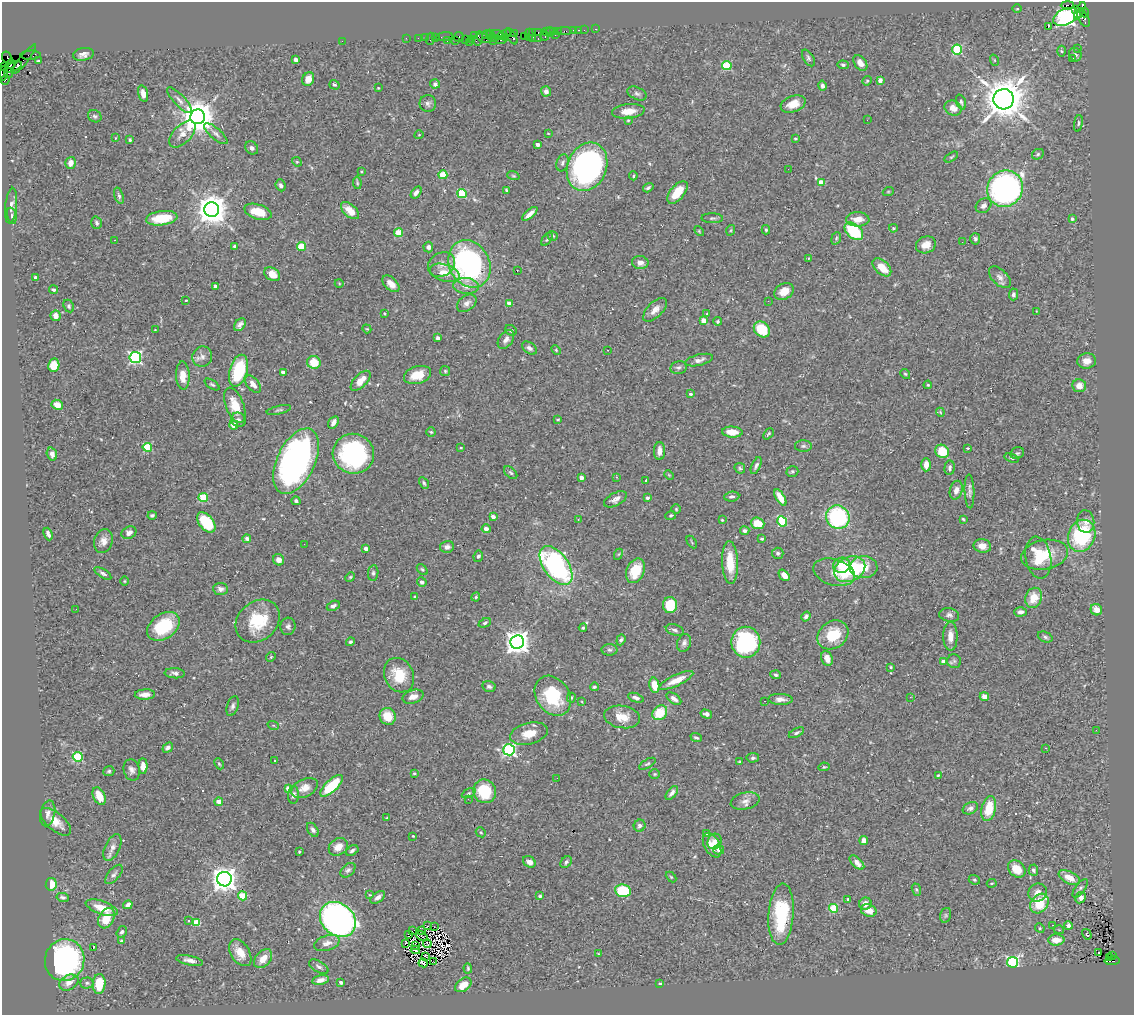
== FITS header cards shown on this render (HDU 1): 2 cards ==
NAXIS1  =                 1132
NAXIS2  =                 1013

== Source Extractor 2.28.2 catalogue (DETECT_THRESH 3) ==
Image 1132 x 1013 px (HDU 1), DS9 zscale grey, 1 PNG px = 1 image px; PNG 1136 x 1017 px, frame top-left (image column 1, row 1013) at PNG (2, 2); each listed source drawn as its Kron ellipse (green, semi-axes under 4 px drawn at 4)
Background 0.698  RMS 0.025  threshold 0.0764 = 3 sigma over >= 5 px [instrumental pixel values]
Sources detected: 484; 2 with non-positive FLUX_AUTO (blend fragments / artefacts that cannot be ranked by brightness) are neither listed nor drawn; the other 482 listed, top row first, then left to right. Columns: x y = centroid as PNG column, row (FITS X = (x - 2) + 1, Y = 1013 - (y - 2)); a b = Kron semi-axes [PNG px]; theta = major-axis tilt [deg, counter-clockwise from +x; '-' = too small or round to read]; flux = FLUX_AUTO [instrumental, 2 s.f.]
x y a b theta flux
1067 5 6 3 0 120
1017 9 5 3 - 1.4
1076 9 3 3 - 140
1080 11 9 4 64 940
1084 13 5 3 - 94
1066 17 13 8 24 940
1083 18 9 5 -61 170
1048 26 3 3 - 12
596 29 3 2 - 13
573 30 3 3 - 62
578 30 3 2 - 10
584 30 2 2 - 16
554 31 3 2 - 23
558 31 3 3 - 55
564 31 7 2 0 29
533 32 4 3 - 78
538 32 3 2 - 33
546 32 3 2 - 36
550 32 5 3 - 50
507 33 4 2 - 26
515 33 3 3 - 62
497 34 6 2 2 120
487 35 4 3 - 73
490 35 5 3 - 58
529 35 6 3 90 49
555 35 2 2 - 200
474 36 4 2 - 30
512 36 9 4 -62 140
524 36 2 2 - 27
545 36 4 3 - 83
425 37 2 2 - 17
435 37 3 2 - 41
445 37 8 3 5 74
459 37 5 5 - 57
501 37 4 3 - 120
505 37 3 2 - 49
406 38 2 2 - 15
418 38 2 2 - 24
478 38 7 4 75 160
484 38 8 3 -15 230
495 38 2 2 - 31
430 39 6 2 72 70
471 39 3 2 - 27
532 39 4 2 - 60
538 39 3 2 - 99
465 40 4 2 - 53
501 40 5 2 - 110
342 41 2 2 - 21
447 41 3 2 - 34
455 41 3 3 - 66
493 41 2 2 - 24
469 42 2 2 - 14
1078 49 4 3 - 1.2
957 50 5 5 - 130
1062 51 5 3 - 2
83 54 10 6 10 8.2
1075 54 7 6 - 3.9
31 55 10 4 2 62
7 58 7 4 -59 89
808 58 9 5 -58 3.9
1073 58 3 2 - 1.3
24 59 18 3 52 120
296 59 4 4 - 4.9
994 60 6 3 -71 1.7
38 61 3 3 - 3.6
860 63 9 5 -53 10
10 64 5 3 - 650
843 65 6 4 -3 2.9
727 66 5 4 - 83
5 67 3 2 - 26
13 67 9 4 24 540
3 73 7 3 83 97
9 73 4 3 - 410
308 79 7 5 65 18
5 80 5 3 - 59
880 80 4 4 - 12
867 81 5 4 - 2.3
435 84 5 4 - 4.3
334 85 5 4 - 3
823 86 5 4 - 5.6
378 88 2 2 - 1.3
546 91 5 5 - 7
143 93 8 4 -75 11
637 93 10 6 -26 4.8
1004 99 10 10 - 4900
179 100 17 5 -47 8.4
961 102 8 4 -71 3.6
428 104 8 8 - 5.8
793 104 13 8 20 20
953 108 9 7 -26 14
628 111 16 7 6 20
95 116 7 6 - 3.5
198 117 7 7 - 3800
628 120 3 3 - 1.4
867 120 2 2 - 1.5
1078 123 8 4 80 2.8
548 133 3 2 - 1
182 134 17 9 46 15
216 134 14 5 -41 6.9
419 135 4 3 - 1.2
116 138 4 2 - 1.3
795 139 4 2 - 1.5
130 140 3 3 - 2.1
538 144 4 3 - 11
252 148 7 6 - 5.3
1038 154 6 5 - 2.8
951 157 7 3 33 2.1
297 162 5 4 - 1.9
70 163 6 5 - 12
562 163 9 5 71 4.9
587 167 25 19 67 500
788 169 2 2 - 1.8
361 172 3 2 - 1.6
443 175 4 4 - 56
513 176 6 4 -18 2.3
633 176 4 3 - 2.1
821 182 4 4 - 29
357 183 6 4 -82 2.3
281 185 6 5 - 5.5
648 188 6 3 33 3.4
1005 189 19 17 56 470
506 190 3 2 - 1.9
416 192 7 4 55 6.4
677 192 13 7 51 35
888 192 5 3 - 1.7
462 193 5 4 - 80
119 196 8 4 -73 4
11 206 18 6 84 8.6
984 206 8 6 37 7.2
212 210 7 7 - 3100
350 211 11 6 -42 23
258 212 14 7 -18 39
530 214 9 4 40 9.9
12 216 8 4 -78 4
162 218 16 7 8 52
712 218 10 5 -1 3.4
858 219 11 7 1 18
1072 219 4 3 - 3.3
97 223 6 5 - 4.6
893 228 4 3 - 1.9
731 230 5 3 - 1.7
766 230 4 3 - 2.4
699 231 6 3 -47 1.7
854 231 11 7 -41 100
398 233 4 4 - 48
553 236 5 4 - 3
836 238 6 4 69 2.7
547 239 7 4 54 2.6
975 239 6 5 - 4
115 240 3 2 - 46
962 242 2 2 - 1.6
926 245 10 8 18 16
235 246 3 3 - 3.2
301 246 4 4 - 59
428 247 5 5 - 4.7
809 258 3 3 - 1.6
640 262 8 6 -10 8.7
469 264 24 20 -62 380
442 265 14 11 31 14
882 267 11 6 -42 26
517 270 3 2 - 1.4
445 273 15 8 -17 22
272 274 8 6 -33 23
35 277 3 3 - 6.1
1000 277 13 7 -45 8.8
339 283 4 3 - 1.3
391 284 10 6 -44 15
215 286 3 3 - 5.3
466 286 12 8 -5 15
54 290 4 4 - 3
784 291 10 7 29 20
1013 294 6 4 86 4
186 300 3 2 - 1.4
768 301 2 2 - 2.4
467 303 11 7 36 8
509 303 4 4 - 14
69 306 7 5 -65 3.3
655 310 15 7 45 13
1036 311 3 2 - 1.1
384 313 4 2 - 1.3
707 314 3 3 - 2
56 316 5 5 - 11
703 320 4 4 - 20
718 321 4 4 - 3
240 325 7 5 52 6.1
367 329 4 3 - 1.5
762 329 9 7 -43 58
155 330 2 2 - 1.1
511 330 6 5 - 3.6
438 338 4 4 - 5.3
506 339 10 7 54 8.4
529 348 8 5 -34 6
556 350 5 3 - 1.9
608 350 2 2 - 1.1
202 357 10 10 - 9.4
135 358 6 5 - 320
699 360 14 5 14 7.5
1087 361 9 7 9 11
314 362 7 6 - 34
54 365 7 5 80 30
678 367 8 6 10 4
238 371 16 8 73 93
445 371 5 5 - 2.2
283 372 4 3 - 9.2
905 374 5 4 - 2.2
417 375 14 8 16 31
183 376 14 7 -87 21
361 381 12 6 45 20
212 384 8 4 -33 2.8
253 384 10 6 -51 9.8
928 385 4 3 - 1.8
1079 386 7 6 - 14
690 394 3 3 - 2.7
57 405 6 5 - 17
235 405 18 9 -69 29
279 410 12 4 12 3.2
940 412 4 3 - 1.6
558 419 3 2 - 1.5
238 420 7 7 - 6.8
333 422 7 4 59 9.1
234 425 4 4 - 27
431 432 4 4 - 2
732 432 10 5 -3 22
768 434 6 3 46 2.3
803 446 8 5 0 4.1
147 447 4 4 - 82
461 448 4 3 - 1.5
967 448 3 2 - 1.3
660 451 9 5 90 12
942 451 7 6 - 48
1017 453 7 6 - 3.2
52 454 6 5 - 6.8
353 454 21 20 - 240
1012 458 7 4 -18 3.3
296 461 35 19 64 600
756 465 9 4 66 4.8
926 465 7 4 89 13
740 468 6 4 -45 2.8
950 468 7 5 85 3.8
792 471 6 5 - 2.9
511 473 8 5 -44 3.2
669 475 5 4 - 1.6
616 477 4 3 - 1.7
581 478 4 3 - 8.2
646 480 3 2 - 1.4
424 483 6 4 -62 3
956 490 9 6 76 9.5
969 491 17 5 -88 6.8
203 497 5 4 - 73
732 497 7 5 5 4.8
780 497 9 4 -58 23
648 498 4 3 - 4.7
615 499 12 6 28 8.6
296 501 5 4 - 3.5
676 509 5 4 - 2.3
152 515 4 3 - 2.7
671 515 5 4 - 2.6
493 517 4 3 - 9.4
838 517 12 11 - 170
963 519 4 2 - 1.7
578 520 3 2 - 1.1
722 520 4 3 - 1.8
782 521 5 4 - 98
206 522 12 7 -51 95
1086 522 11 8 -82 10
758 523 7 5 -20 31
486 529 4 4 - 9.8
745 531 5 4 - 4.7
129 533 8 6 28 8.5
48 534 6 3 -69 5.8
1082 536 16 13 70 140
247 539 4 4 - 7.4
762 539 4 4 - 3.2
103 541 12 9 75 12
692 542 7 2 -58 1.6
304 544 2 2 - 2.3
982 546 9 6 -9 13
447 547 7 6 - 5.9
366 548 4 3 - 8
778 553 6 5 - 4.2
618 554 6 4 65 2
1044 555 24 14 11 43
478 556 5 4 - 3.9
1038 558 21 13 -80 50
279 560 6 5 - 11
730 563 21 8 -87 39
842 565 8 7 - 30
556 566 22 12 -54 370
864 567 14 11 2 39
850 569 16 12 26 140
422 570 6 4 -48 2.7
635 571 13 8 66 40
834 572 21 13 -16 23
103 573 9 4 -32 4.1
373 573 8 5 81 4
784 575 6 4 -49 13
350 577 5 4 - 2.2
124 581 5 3 - 1.6
422 582 5 4 - 7
221 589 7 6 - 7.1
415 597 3 3 - 2.7
476 597 4 4 - 2.2
1034 598 10 8 69 28
670 605 8 7 - 55
333 606 7 4 27 5.2
76 609 2 2 - 2.5
1096 610 6 5 - 13
1020 612 6 4 2 6.3
949 615 10 6 -11 6.1
806 617 5 4 - 5.7
258 621 24 19 41 69
485 623 6 3 25 2.9
163 626 18 12 35 85
288 626 9 7 84 5.5
583 628 4 4 - 2.1
675 630 9 5 -19 5.2
833 635 16 13 37 53
950 636 14 7 -90 16
1045 637 8 5 -22 3.7
621 640 5 4 - 3.4
350 642 5 4 - 3
517 642 7 6 - 1400
746 642 15 14 - 220
684 643 9 7 69 6.7
609 650 8 5 -1 4.1
271 657 5 4 - 2
827 658 8 5 -68 12
943 661 4 3 - 8.5
954 661 7 7 - 4.2
891 667 4 3 - 1.8
175 673 10 5 -4 5.9
399 675 18 14 -64 47
776 675 5 4 - 3.1
676 680 19 5 25 21
654 685 8 5 -79 24
489 687 7 5 -15 4.4
594 687 4 3 - 3.3
145 695 10 5 3 12
553 696 21 16 -56 88
984 696 5 4 - 11
413 697 10 6 16 11
910 697 2 2 - 9
571 698 5 4 - 2
636 698 8 4 -21 4.9
674 699 8 5 -35 8.4
780 699 12 5 -2 8.2
765 701 3 2 - 1.6
582 702 4 2 - 1.2
233 706 10 5 71 5.4
660 713 8 6 45 48
706 714 6 4 -16 5.7
388 716 8 8 - 29
622 717 18 11 -9 26
273 725 6 3 -18 1.7
1096 730 3 2 - 3
796 733 8 4 28 3.7
529 734 19 10 14 25
696 738 6 4 -21 3.3
168 748 6 4 34 5.4
1046 748 3 2 - 3.2
509 750 6 5 - 310
78 757 5 4 - 110
753 758 6 5 - 3.3
274 760 2 2 - 1.2
739 762 3 3 - 1.6
219 764 6 4 -65 2.4
647 764 9 4 30 3.1
143 766 8 4 -87 15
824 767 5 4 - 2.1
132 770 11 8 -77 7.3
109 771 5 5 - 3.3
414 773 4 3 - 1.7
655 774 5 4 - 2.3
938 775 4 3 - 1.6
557 778 2 2 - 1.7
332 786 14 6 43 74
288 788 4 4 - 19
305 788 14 9 25 16
485 791 12 11 - 72
469 793 7 4 27 3.1
672 793 8 4 51 7
293 795 9 5 85 7.4
99 796 9 5 -65 22
468 799 2 2 - 3.7
745 801 15 8 13 11
219 802 4 4 - 18
970 808 8 5 27 6.2
989 808 12 7 76 44
48 813 13 7 77 10
387 818 3 3 - 1.3
56 822 18 8 -41 23
640 826 6 5 - 6.2
313 830 8 5 -57 4.8
481 832 5 4 - 2.3
706 834 4 4 - 4.6
413 836 3 2 - 1.5
864 840 4 4 - 13
715 842 8 7 - 9.9
712 845 13 7 -61 25
338 847 10 8 34 17
112 848 14 7 65 11
718 850 5 5 - 8.5
352 851 7 4 30 3.9
299 852 3 2 - 1.9
529 862 7 5 -37 9.5
566 862 6 5 - 3.9
857 863 9 5 -42 15
1017 869 10 7 -44 26
348 870 9 5 42 4.5
1033 870 5 5 - 4.4
114 874 12 5 50 5.6
671 877 6 4 -45 2
1069 878 11 6 -28 18
224 879 7 7 - 1700
974 880 6 4 -21 2.6
992 883 5 3 - 2.1
51 884 6 5 - 25
1080 888 11 5 53 4.2
916 890 6 4 -70 2.3
623 891 8 6 -9 72
1038 892 9 8 - 12
370 895 4 2 - 1.3
243 896 4 4 - 55
540 896 4 3 - 2.8
63 897 6 4 -12 3.5
378 897 8 5 36 7
1081 898 6 5 - 7
848 899 3 3 - 3.5
865 904 6 6 - 13
1039 904 11 8 51 48
128 905 5 4 - 7.2
102 908 17 6 -19 27
833 908 4 4 - 66
869 910 8 6 -22 20
781 914 31 12 86 110
946 915 7 5 74 3
106 918 11 7 60 39
338 919 19 16 -41 780
189 921 3 2 - 2.4
197 922 4 4 - 45
1053 925 4 2 - 8.3
1068 925 4 4 - 4.5
427 926 2 2 - 0.94
434 927 2 2 - 0.42
1040 928 5 4 - 2.2
412 930 2 2 - 0.92
1059 930 5 3 - 1.4
421 931 3 2 - 1.9
122 932 6 4 57 3.1
408 934 3 2 - 3.6
1087 934 5 3 - 2.5
422 936 6 2 -37 2.8
1056 940 8 5 2 17
121 941 4 4 - 3.5
327 943 13 7 17 12
405 943 4 2 - 0.7
427 943 4 2 - 1.3
416 946 3 2 - 1.7
93 948 3 3 - 20
415 950 4 2 - 0.48
240 953 15 9 -58 21
1098 953 3 2 - 2.5
599 954 4 2 - 1.3
1113 955 3 2 - 84
425 956 3 3 - 2.1
1109 958 4 3 - 50
263 959 11 7 50 20
65 960 21 19 72 380
190 960 13 4 -12 9.3
1112 961 8 3 2 460
434 962 4 2 - 1.1
1013 962 5 5 - 320
423 963 4 2 - 2.8
319 967 11 5 -30 4.9
468 968 5 4 - 2.3
320 980 8 4 13 11
341 982 3 3 - 4.5
69 983 10 7 28 12
87 983 6 5 - 3.5
99 984 10 6 86 45
660 984 3 2 - 1.8
463 985 9 6 36 18
At the frame edge (FLAGS 8, measured only in part): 1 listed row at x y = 3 73
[2 non-positive-flux detections neither listed nor drawn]